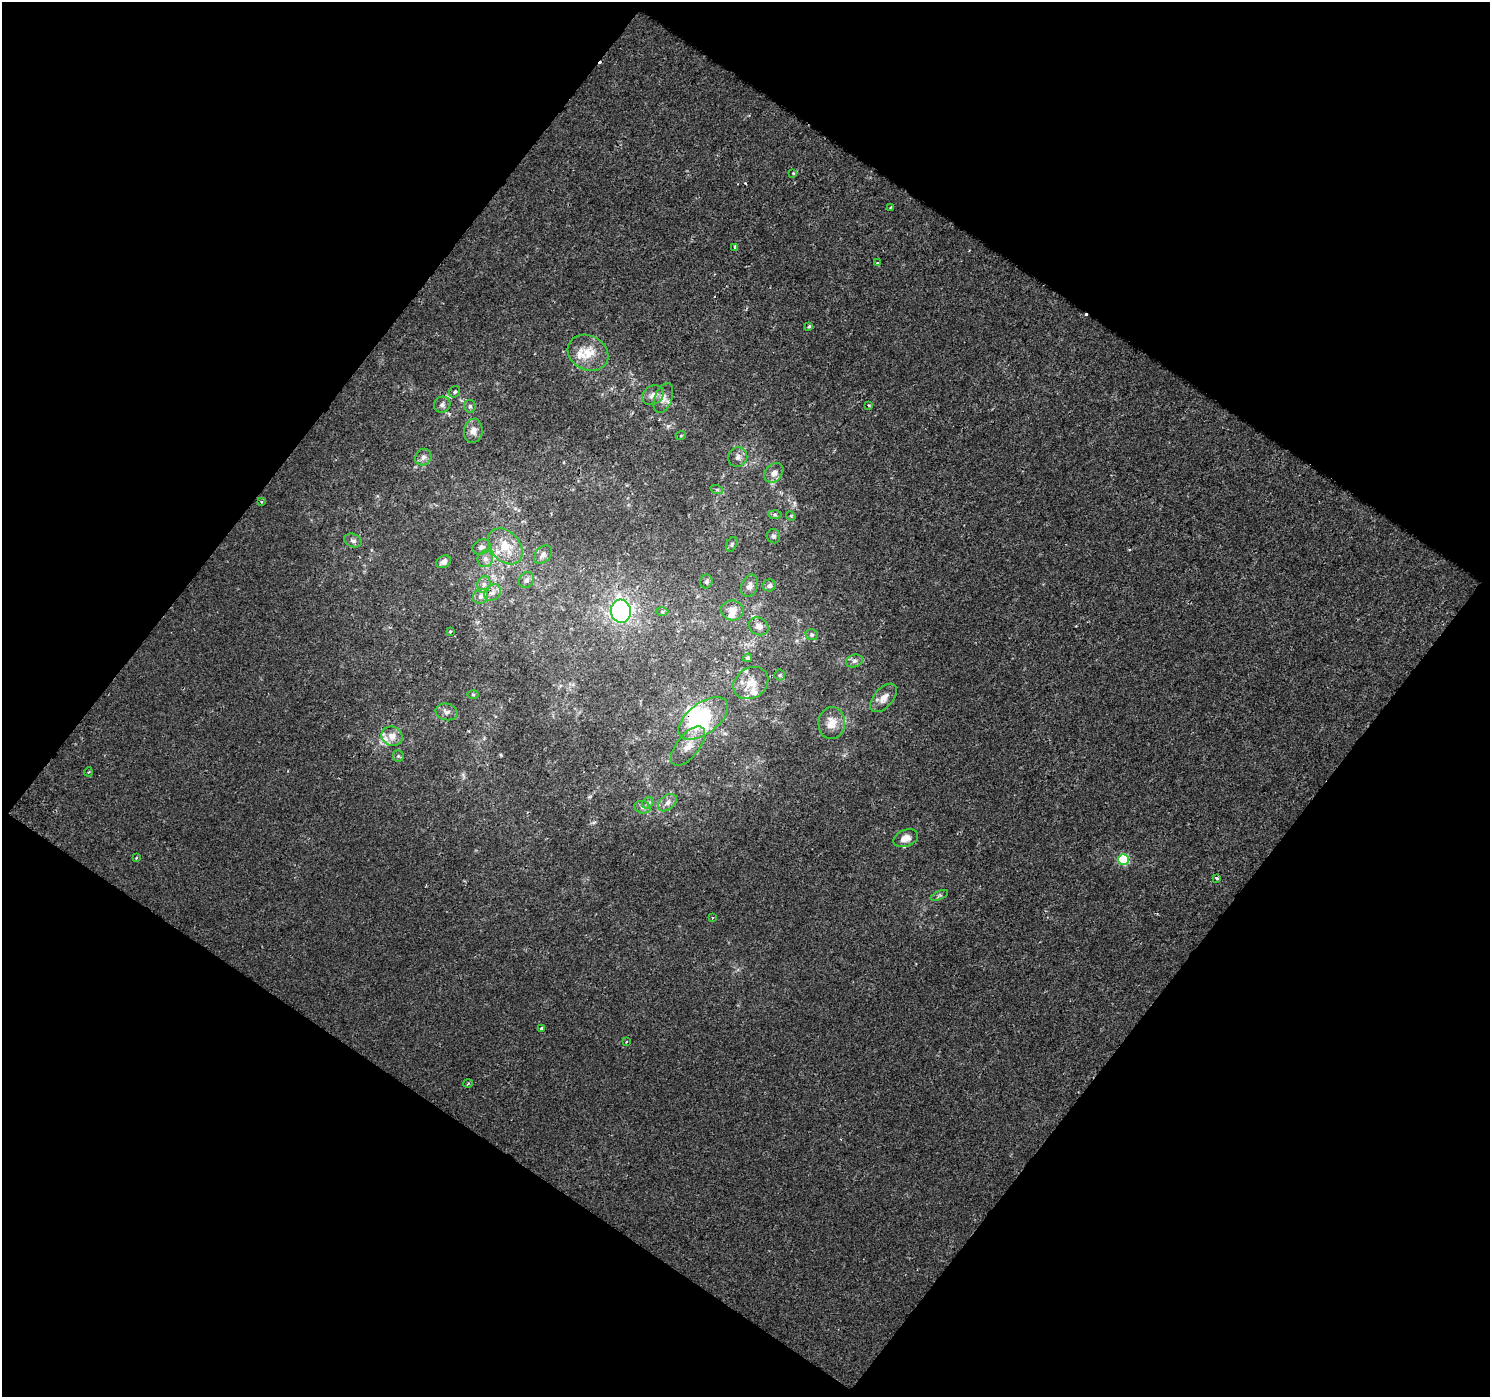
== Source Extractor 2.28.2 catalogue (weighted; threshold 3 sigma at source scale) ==
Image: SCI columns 1-1488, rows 51-1445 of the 1488 x 1498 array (HDU 1 of 3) = the unmasked area's bounding box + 8 px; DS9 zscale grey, full resolution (1 PNG px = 1 image px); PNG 1492 x 1399 px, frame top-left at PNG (2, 2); each listed source drawn as its Kron ellipse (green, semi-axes under 4 px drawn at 4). Shown black and unused: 50% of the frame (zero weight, under 2 of 3 exposures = <1% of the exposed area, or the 3 px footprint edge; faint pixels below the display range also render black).
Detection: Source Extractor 2.28.2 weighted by HDU 2 'WHT'. Background 0.00168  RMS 0.0034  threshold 0.0155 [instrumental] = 3 sigma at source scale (4.5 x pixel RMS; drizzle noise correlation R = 1.50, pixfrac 1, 0.0396/0.0396 arcsec/px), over >= 5 px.
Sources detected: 78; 2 inside a brighter object's white glare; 2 cosmic-ray / hot-pixel residue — neither listed nor drawn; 7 inside a brighter listed object's ellipse — not listed separately; the other 67 listed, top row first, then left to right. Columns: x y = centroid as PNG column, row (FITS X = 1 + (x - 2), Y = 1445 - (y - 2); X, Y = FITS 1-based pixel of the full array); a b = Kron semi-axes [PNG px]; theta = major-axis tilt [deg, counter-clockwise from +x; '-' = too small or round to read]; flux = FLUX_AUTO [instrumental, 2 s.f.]
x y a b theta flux
793 173 4 3 - 0.4
891 207 3 2 - 0.43
735 247 4 3 - 4.2
877 263 4 3 - 0.4
809 327 4 3 - 1
588 353 21 17 -28 7.3
455 392 6 5 - 0.79
653 395 11 9 33 2.2
663 398 16 8 68 2.2
442 405 8 7 - 1.3
868 405 4 3 - 0.31
470 406 6 6 - 0.86
473 431 12 9 81 2.8
681 435 5 3 - 0.31
423 457 9 7 52 1.4
738 457 10 9 - 1.7
774 473 11 8 50 2.2
717 490 6 4 -18 0.46
262 502 4 3 - 0.49
775 514 6 4 -2 0.57
791 516 5 4 - 0.36
773 536 7 6 - 0.82
353 541 9 6 -19 1.1
732 544 7 5 62 0.67
505 546 20 14 -48 8.2
481 547 9 7 24 1.4
543 555 10 7 47 1.7
485 559 8 7 - 1.5
444 562 8 6 32 1.4
526 580 8 7 - 1.3
706 581 7 6 - 0.73
484 584 8 6 75 1.3
769 585 6 6 - 1.2
750 586 11 8 69 2.1
493 593 9 7 44 1.9
481 596 8 7 - 1.5
732 610 11 10 - 3
621 611 11 10 - 45
662 612 6 4 1 0.48
759 626 10 8 -33 2.1
450 632 3 3 - 0.74
812 635 6 5 - 0.63
748 658 4 4 - 0.59
854 661 8 6 16 1.1
780 675 5 5 - 0.49
751 683 18 15 34 5
473 695 6 4 -1 0.42
884 698 17 9 49 3
447 712 11 8 -13 1.5
703 718 29 15 37 28
832 723 16 13 85 4.6
392 736 11 9 -23 3.2
688 746 23 11 51 4.8
398 756 5 5 - 0.54
88 772 4 3 - 0.34
648 803 6 5 - 0.68
667 803 11 7 39 1.6
642 807 8 6 -15 1.1
906 838 13 8 22 3.3
136 858 3 3 - 0.47
1123 859 5 5 - 23
1217 878 3 3 - 1.5
939 895 9 3 21 0.52
713 917 3 3 - 0.59
542 1028 3 3 - 1.4
626 1042 3 3 - 0.37
468 1084 5 3 - 0.38
Overlapping masked pixels (flux is a lower limit): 1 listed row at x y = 703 718